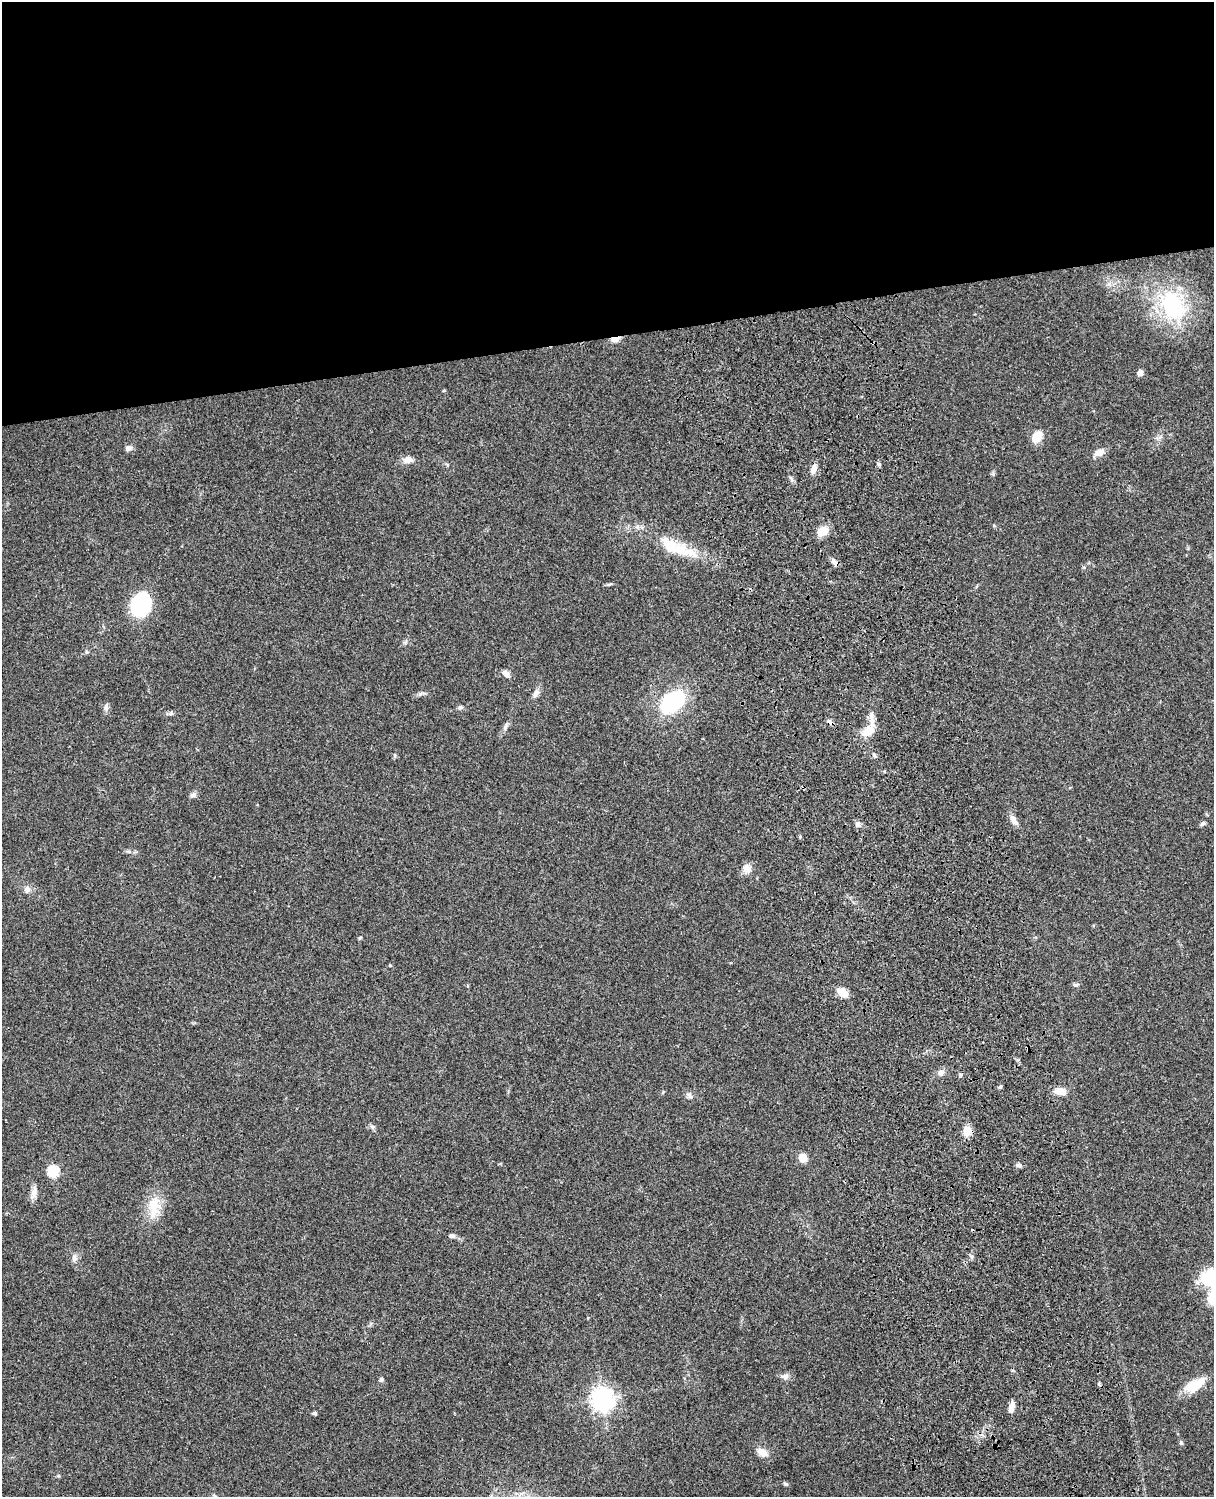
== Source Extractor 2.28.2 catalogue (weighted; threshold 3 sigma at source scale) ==
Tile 2 of 4 x 3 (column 2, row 1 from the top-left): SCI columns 1333-2544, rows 3268-4762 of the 5086 x 4926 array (HDU 1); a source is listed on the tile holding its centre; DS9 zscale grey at full resolution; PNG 1216 x 1499 px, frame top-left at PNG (2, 2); no overlay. Shown black and unused: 23% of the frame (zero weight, under 3 of 4 exposures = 6% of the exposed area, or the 3 px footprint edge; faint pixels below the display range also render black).
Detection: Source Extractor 2.28.2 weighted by HDU 2 'WHT'; one run over the whole footprint, this tile lists its part. Background 0.0964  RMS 0.0063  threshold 0.0285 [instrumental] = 3 sigma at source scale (4.5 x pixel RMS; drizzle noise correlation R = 1.50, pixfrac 1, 0.05/0.05 arcsec/px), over >= 5 px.
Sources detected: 60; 2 cosmic-ray / hot-pixel residue — not listed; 1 inside a brighter listed object's ellipse — not listed separately; the other 57 listed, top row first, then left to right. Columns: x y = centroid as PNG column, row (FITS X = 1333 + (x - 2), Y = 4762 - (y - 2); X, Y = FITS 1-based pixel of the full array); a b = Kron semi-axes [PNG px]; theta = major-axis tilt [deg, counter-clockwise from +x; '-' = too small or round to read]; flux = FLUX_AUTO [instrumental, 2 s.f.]
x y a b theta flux
1172 305 44 32 -62 56
615 339 10 5 10 4.4
1140 373 6 5 - 3.1
1037 437 13 9 58 8.7
128 448 9 7 3 2.2
1099 452 13 7 23 4.8
408 460 13 8 1 4.2
813 469 12 7 66 3.8
823 531 14 10 31 7.2
678 550 47 14 -11 21
834 562 12 6 -49 2.6
609 584 8 4 9 0.95
141 604 20 16 64 61
506 674 10 6 -43 3.2
536 693 12 7 62 2.8
672 702 26 17 40 45
106 707 10 6 -89 1.9
460 707 6 5 - 1.2
171 713 6 6 - 1.2
872 717 22 5 90 4.7
505 727 7 5 47 1.4
868 731 19 11 33 9
874 755 6 4 -70 0.9
193 795 8 6 30 1.9
1014 820 15 7 -57 3.7
1203 823 7 5 9 1.3
857 824 7 6 - 2.1
800 837 5 3 - 0.64
129 852 6 4 -19 1.1
747 869 13 10 -45 4
27 889 9 8 - 2.7
842 992 10 7 -34 9.6
941 1073 8 7 - 2.6
961 1074 5 3 - 0.86
1000 1086 5 4 - 0.89
1060 1091 14 8 -8 6.1
689 1095 10 6 -45 2
372 1127 8 6 -46 1.5
967 1131 10 8 75 7.8
803 1158 9 7 -54 5.9
1019 1165 6 5 - 1.6
53 1171 6 5 - 49
34 1193 17 8 74 4
154 1206 35 15 84 15
452 1236 8 5 -29 1.4
972 1257 6 4 90 1.2
74 1258 9 7 87 2.5
1209 1276 27 19 28 22
785 1376 11 7 6 2.5
381 1379 6 5 - 1.2
1195 1386 24 11 33 15
603 1399 8 7 - 470
1011 1408 12 6 79 4.9
315 1413 5 4 - 1.2
1181 1443 6 5 - 0.94
762 1452 12 8 -29 5.8
785 1484 7 4 -30 1.1
Overlapping masked pixels (flux is a lower limit): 2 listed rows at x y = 615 339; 834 562
Isophote crosses this tile's border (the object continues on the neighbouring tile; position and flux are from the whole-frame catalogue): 1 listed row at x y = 1209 1276
Unlisted compact peaks at least as high as the median listed source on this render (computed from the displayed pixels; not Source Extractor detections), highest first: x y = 420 694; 1076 985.